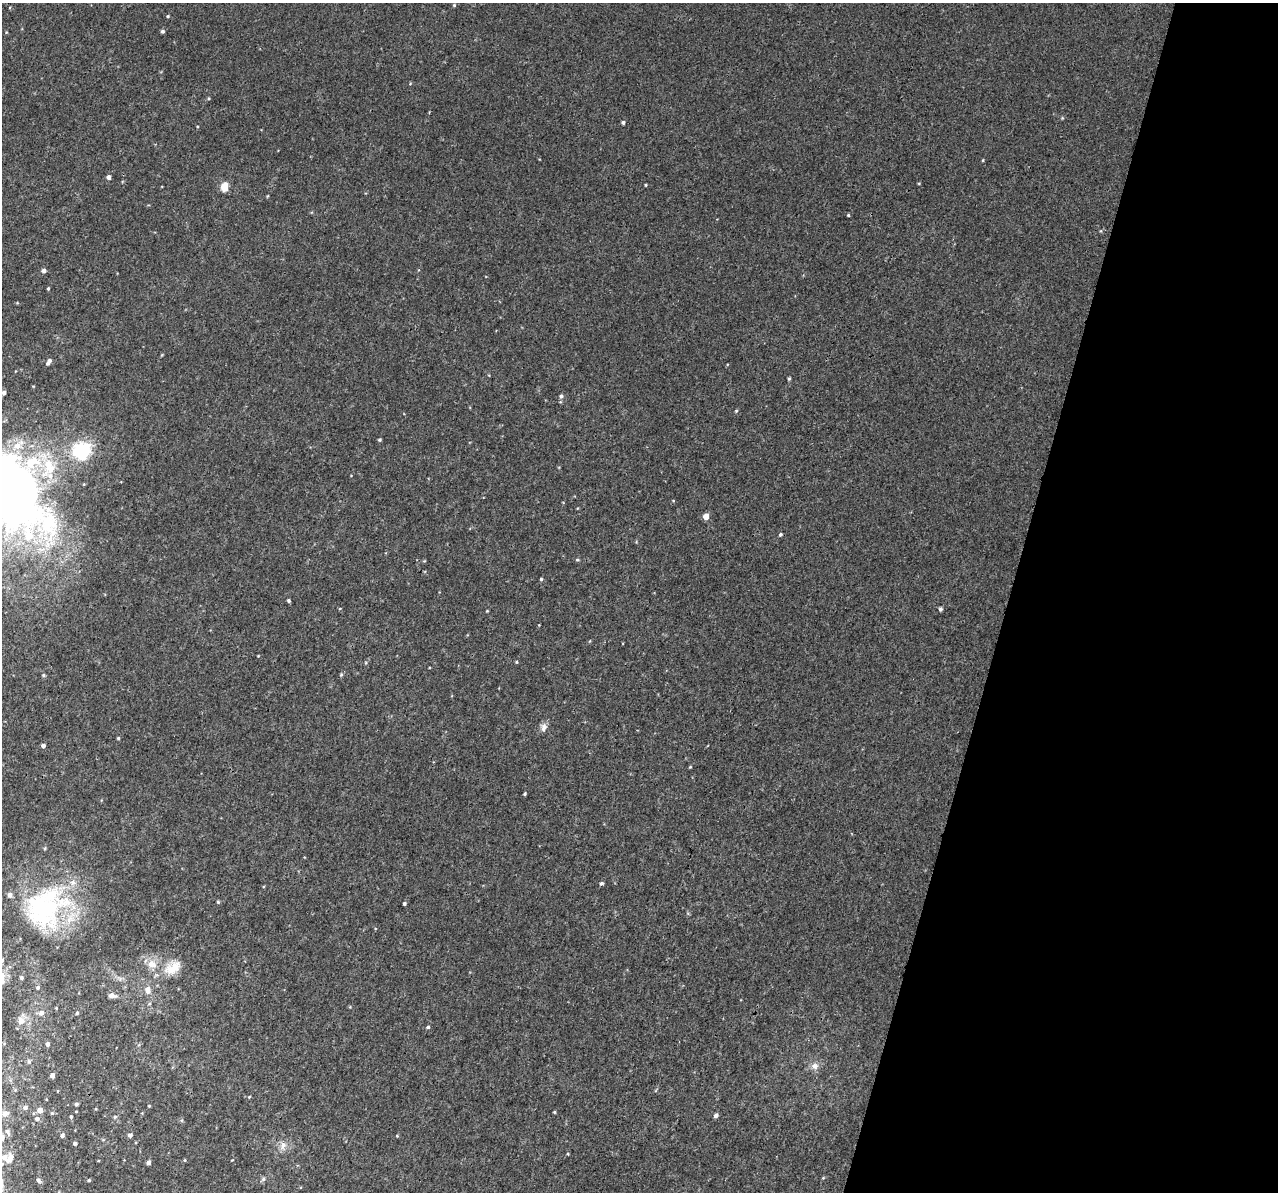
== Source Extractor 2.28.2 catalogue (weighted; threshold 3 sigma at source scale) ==
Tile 8 of 4 x 4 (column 4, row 2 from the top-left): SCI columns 3870-5145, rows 2758-3947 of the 5158 x 5405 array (HDU 1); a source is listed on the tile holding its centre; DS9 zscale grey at full resolution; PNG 1280 x 1194 px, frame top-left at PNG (2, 3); no overlay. Shown black and unused: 21% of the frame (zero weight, under 3 of 4 exposures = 4% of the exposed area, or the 3 px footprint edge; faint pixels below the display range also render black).
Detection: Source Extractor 2.28.2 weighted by HDU 2 'WHT'; one run over the whole footprint, this tile lists its part. Background 0.00189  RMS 0.0026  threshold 0.0118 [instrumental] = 3 sigma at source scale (4.5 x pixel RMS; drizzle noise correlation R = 1.50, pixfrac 1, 0.0396/0.0396 arcsec/px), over >= 5 px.
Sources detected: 95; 3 inside a brighter object's white glare — not listed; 13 inside a brighter listed object's ellipse — not listed separately; the other 79 listed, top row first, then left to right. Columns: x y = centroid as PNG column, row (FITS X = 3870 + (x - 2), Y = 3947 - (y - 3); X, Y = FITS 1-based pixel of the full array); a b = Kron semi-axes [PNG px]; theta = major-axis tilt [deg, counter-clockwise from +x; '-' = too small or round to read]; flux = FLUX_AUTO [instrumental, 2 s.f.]
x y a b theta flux
454 5 5 4 - 0.29
168 16 4 3 - 0.28
163 31 4 4 - 0.53
209 98 4 3 - 0.23
1062 118 5 4 - 0.26
623 122 4 4 - 0.52
983 160 4 3 - 0.21
109 177 4 4 - 1.1
646 185 3 3 - 0.23
224 187 5 5 - 8.7
848 215 4 3 - 0.24
43 271 5 4 - 0.95
48 288 4 3 - 0.26
49 360 6 5 - 0.57
789 378 3 3 - 0.39
4 393 4 4 - 0.65
561 396 5 5 - 0.56
736 411 4 4 - 0.26
380 440 4 3 - 0.35
81 450 18 16 40 17
22 487 83 50 -23 180
706 516 5 4 - 3.3
780 535 4 4 - 0.42
577 560 4 4 - 0.36
424 561 4 3 - 0.23
541 579 4 4 - 0.34
289 601 4 3 - 0.43
940 609 4 4 - 0.56
487 611 3 3 - 0.21
516 662 4 4 - 0.27
43 675 5 4 - 0.33
341 675 5 4 - 0.3
543 727 12 8 85 1.3
118 738 3 3 - 0.34
43 746 4 4 - 0.91
690 767 4 3 - 0.23
525 794 3 3 - 0.37
601 883 5 4 - 0.48
50 895 103 56 61 41
218 902 4 4 - 0.32
404 903 4 3 - 0.45
171 969 23 14 -3 4.8
38 988 5 5 - 0.51
148 990 11 8 -84 1.7
112 996 8 5 -3 1.6
41 1013 7 6 - 1.2
77 1013 4 4 - 0.35
21 1021 12 9 -74 2.1
428 1027 4 4 - 0.36
47 1044 4 4 - 0.86
29 1061 6 5 - 0.48
815 1066 10 9 - 1.5
52 1075 4 4 - 1.2
249 1097 4 3 - 0.21
76 1104 4 3 - 0.54
149 1106 3 3 - 0.22
25 1108 6 6 - 0.67
40 1110 5 5 - 2.4
554 1112 4 3 - 0.26
5 1113 8 6 13 1.5
716 1115 5 4 - 0.98
71 1117 4 3 - 0.36
115 1117 5 4 - 0.41
37 1119 6 5 - 0.69
8 1132 10 6 -68 0.92
62 1135 4 4 - 0.66
130 1135 4 4 - 0.87
397 1136 4 3 - 0.2
75 1143 4 4 - 0.54
283 1146 12 8 82 1.8
568 1154 4 3 - 0.21
7 1158 18 12 -3 3.9
185 1160 5 3 - 0.22
232 1160 3 2 - 0.16
148 1162 4 4 - 1
823 1178 5 3 - 0.23
263 1179 7 5 85 0.54
38 1180 6 5 - 0.68
89 1180 4 3 - 0.27
Isophote crosses this tile's border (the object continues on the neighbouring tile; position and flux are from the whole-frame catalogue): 2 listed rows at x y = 22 487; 7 1158